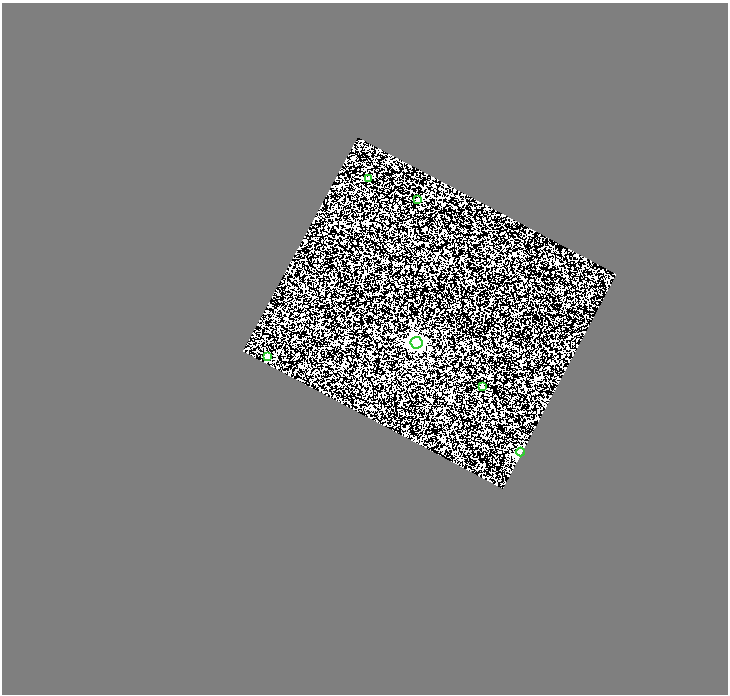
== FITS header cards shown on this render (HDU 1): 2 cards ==
NAXIS1  =                  726
NAXIS2  =                  692

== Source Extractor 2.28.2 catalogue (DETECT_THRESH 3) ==
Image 726 x 692 px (HDU 1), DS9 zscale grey, 1 PNG px = 1 image px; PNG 730 x 696 px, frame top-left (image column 1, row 692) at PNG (2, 3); each listed source drawn as its Kron ellipse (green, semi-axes under 4 px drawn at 4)
Background 0.514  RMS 2.4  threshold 7.1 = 3 sigma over >= 5 px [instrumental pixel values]
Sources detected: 6; all 6 listed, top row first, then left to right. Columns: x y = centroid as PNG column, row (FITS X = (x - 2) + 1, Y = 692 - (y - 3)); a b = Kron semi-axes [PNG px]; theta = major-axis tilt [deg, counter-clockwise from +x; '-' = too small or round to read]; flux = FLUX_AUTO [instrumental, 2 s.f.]
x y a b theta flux
368 178 4 3 - 550
418 200 2 2 - 130
417 343 6 6 - 37000
267 357 4 4 - 490
482 386 4 3 - 210
520 452 4 4 - 11000